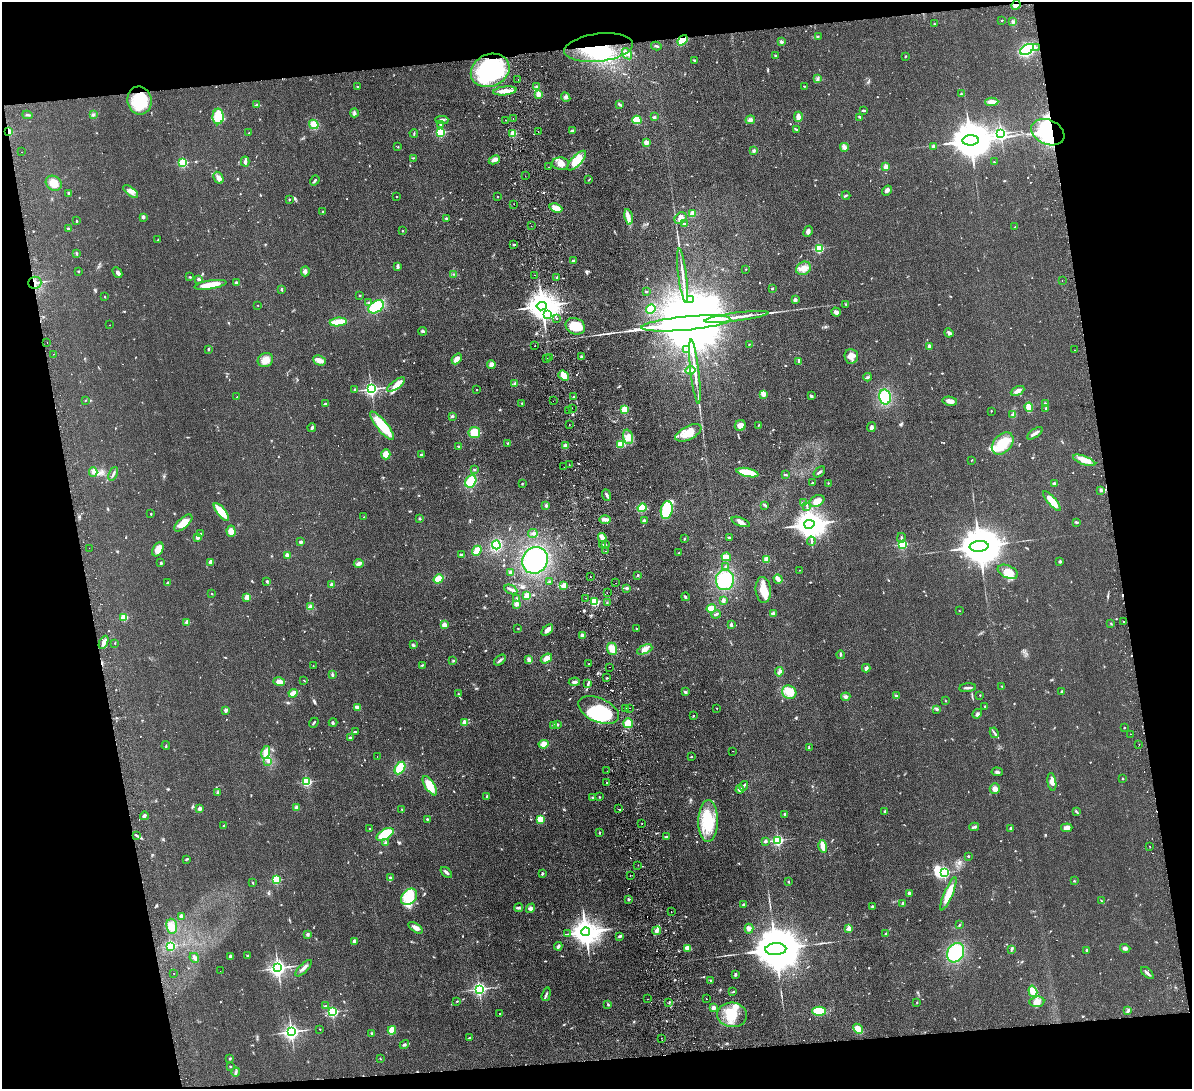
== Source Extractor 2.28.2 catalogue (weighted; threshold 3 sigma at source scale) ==
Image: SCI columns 57-4813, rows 258-4605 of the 4869 x 4754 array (HDU 1 of 3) = the unmasked area's bounding box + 8 px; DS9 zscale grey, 4 x 4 block average (1 PNG px = mean of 4 x 4 image px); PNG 1194 x 1091 px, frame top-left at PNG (2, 2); each listed source drawn as its Kron ellipse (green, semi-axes under 4 px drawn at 4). Shown black and unused: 20% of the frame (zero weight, under 2 of 3 exposures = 3% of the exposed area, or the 3 px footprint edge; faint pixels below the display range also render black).
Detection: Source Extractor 2.28.2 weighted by HDU 2 'WHT'. Background 0.0633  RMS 0.0093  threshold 0.042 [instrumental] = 3 sigma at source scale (4.5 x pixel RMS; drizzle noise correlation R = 1.50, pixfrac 1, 0.05/0.05 arcsec/px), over >= 5 px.
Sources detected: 899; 5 too faint to see at this stretch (4 x 4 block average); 15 inside a brighter object's white glare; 34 cosmic-ray / hot-pixel residue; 1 long thin detection or spike segment (spike, bleed or trail) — neither listed nor drawn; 6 coinciding with a brighter row at this scale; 33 inside a brighter listed object's ellipse — not listed separately; of the other 805, all 500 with FLUX_AUTO >= 3.02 (the completeness limit of this list) listed and drawn (305 fainter detections not listed), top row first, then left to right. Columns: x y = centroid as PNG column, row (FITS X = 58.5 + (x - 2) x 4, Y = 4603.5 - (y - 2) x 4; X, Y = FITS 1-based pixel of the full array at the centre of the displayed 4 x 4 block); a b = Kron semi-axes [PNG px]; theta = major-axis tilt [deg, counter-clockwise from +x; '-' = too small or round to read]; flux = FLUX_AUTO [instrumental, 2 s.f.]
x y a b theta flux
1016 5 5 4 - 27
1002 20 2 2 - 9.4
1013 22 3 3 - 9.3
934 24 3 2 - 4
818 37 3 2 - 3.2
682 40 6 3 50 120
781 42 2 2 - 14
656 46 5 2 - 7.6
599 47 34 14 7 280
1036 48 2 2 - 5.3
1027 49 7 4 33 370
627 54 6 4 -53 18
775 56 3 2 - 5.1
905 56 2 2 - 4
694 60 3 2 - 5.3
490 70 20 16 23 470
817 79 2 2 - 4.9
518 80 2 2 - 3.2
804 86 2 2 - 4.4
358 87 2 2 - 5.7
537 87 3 2 - 8.7
505 91 12 3 7 59
538 94 2 2 - 200
961 94 2 2 - 7.9
566 97 5 3 - 11
139 100 14 12 -80 240
992 102 6 3 2 39
620 104 4 2 - 6.7
257 105 4 3 - 8.8
864 110 3 2 - 8.8
354 113 4 3 - 10
27 115 5 2 - 7.5
93 115 3 3 - 7.8
218 116 8 5 89 180
654 117 3 3 - 7.2
798 117 5 3 - 38
860 117 4 2 - 6.4
513 119 2 2 - 18
442 120 6 4 2 19
505 120 2 2 - 4.1
637 120 4 4 - 92
750 120 5 4 - 17
314 124 5 4 - 73
441 125 2 2 - 5.9
796 129 2 2 - 12
572 130 3 2 - 4.7
9 132 3 2 - 85
440 132 2 2 - 590
538 132 2 2 - 4.1
1048 132 17 12 -23 520
249 133 3 2 - 6.9
414 133 4 2 - 4
1001 133 2 2 - 1500
513 134 2 2 - 220
970 140 8 5 5 23000
646 143 2 2 - 130
933 146 2 2 - 54
398 147 2 2 - 6.4
844 147 4 3 - 23
754 151 3 3 - 8.7
22 152 2 2 - 3.9
413 158 3 2 - 3.9
494 160 6 3 26 22
577 161 13 5 46 110
245 162 5 2 - 18
994 162 2 2 - 3.7
183 163 2 2 - 480
560 164 8 6 -3 43
548 167 2 2 - 8.3
886 167 2 2 - 150
525 176 2 2 - 3.5
218 178 6 4 -63 22
315 180 5 2 - 13
589 180 2 2 - 4.1
54 183 8 7 - 62
887 190 5 3 - 18
131 191 9 3 -37 25
69 194 3 2 - 8.1
846 195 4 2 - 6
396 196 2 2 - 4.7
497 197 2 2 - 7.9
289 199 2 2 - 3.5
514 204 2 2 - 4.6
556 208 6 4 -20 65
323 212 2 2 - 14
693 214 2 2 - 170
143 217 2 2 - 41
628 217 8 4 -80 29
446 218 2 2 - 7.6
681 218 6 5 - 30
77 221 2 2 - 5.4
684 224 3 2 - 7.7
531 226 2 2 - 5
1015 227 2 2 - 5.8
68 228 2 2 - 6
402 231 2 2 - 11
808 231 6 3 61 16
158 240 2 2 - 3.1
514 245 3 2 - 6.2
819 248 2 2 - 540
77 253 3 2 - 7
573 261 3 2 - 6.5
397 266 3 2 - 18
803 268 8 6 31 38
746 269 2 2 - 3.2
78 271 2 2 - 5.8
305 271 5 4 - 15
117 272 6 3 -47 14
454 274 3 2 - 3.2
535 275 2 2 - 5.4
683 276 27 2 -83 52
190 277 3 2 - 4.6
557 277 2 2 - 4.1
198 279 2 2 - 24
1062 280 2 2 - 4.7
35 283 6 6 - 31
236 283 4 2 - 7.1
210 285 16 3 9 100
772 288 2 2 - 12
281 289 3 2 - 7.1
646 292 2 2 - 13
360 295 2 2 - 3.5
105 297 2 2 - 5
691 299 2 2 - 3.5
795 300 2 2 - 31
369 303 3 2 - 7.6
846 304 2 2 - 4.6
258 305 2 2 - 4.6
542 306 5 4 - 12000
376 307 8 5 34 190
651 309 5 4 - 73
836 312 5 3 - 19
548 315 2 2 - 3.6
736 317 32 2 7 77
557 318 2 2 - 5.8
338 322 8 3 6 120
686 323 45 7 5 220000
110 325 2 2 - 7.2
575 326 10 8 -23 140
422 331 4 3 - 9.8
949 333 4 3 - 17
47 342 2 2 - 3
749 344 2 2 - 6.6
535 346 2 2 - 7.4
929 346 3 2 - 14
208 349 3 2 - 5.5
686 350 3 2 - 3.9
1074 350 2 2 - 3.5
53 354 2 2 - 4
851 356 7 7 - 51
549 357 2 2 - 26
581 357 3 2 - 6.5
547 358 2 2 - 5.5
457 359 6 4 49 34
265 360 8 7 - 54
319 361 6 4 -22 34
799 362 3 2 - 4.1
491 364 4 4 - 16
690 370 5 3 - 23
695 372 32 2 -83 68
564 376 6 4 -38 45
868 377 4 2 - 7.7
515 384 4 2 - 8.6
396 385 10 4 35 38
355 389 3 2 - 6.1
371 389 2 2 - 1700
476 390 2 2 - 4.7
1018 391 7 3 25 23
763 394 2 2 - 120
811 396 3 3 - 7.7
237 397 2 2 - 4.6
574 397 3 2 - 4.6
885 397 7 5 -78 200
86 400 2 2 - 3.3
553 401 2 2 - 9.1
950 401 7 4 -11 29
522 403 2 2 - 3.3
325 404 4 2 - 7.5
1045 404 3 2 - 9.2
1029 407 4 3 - 110
572 408 2 2 - 3.7
1046 408 2 2 - 22
624 409 2 2 - 230
569 411 2 2 - 7.4
991 411 2 2 - 6.5
1013 415 3 3 - 7.8
452 416 3 3 - 7.7
569 424 2 2 - 5.5
759 425 3 2 - 3.4
382 426 18 5 -50 190
740 426 6 5 - 41
312 427 4 2 - 12
871 427 5 3 - 15
474 433 6 5 - 80
688 433 14 6 27 89
1035 433 9 2 35 19
628 437 7 4 -74 30
508 443 2 2 - 3.8
621 444 3 3 - 68
1003 444 13 8 48 120
566 446 3 2 - 25
459 447 3 2 - 5.6
386 454 5 4 - 76
421 455 3 2 - 8.8
972 460 2 2 - 4.9
1084 460 12 4 -21 57
569 465 2 2 - 3.5
564 467 2 2 - 5.2
474 470 3 2 - 4.5
93 472 4 2 - 9.1
819 472 7 2 40 11
747 473 11 4 -12 150
113 474 7 2 66 9.9
785 474 2 2 - 3.7
471 481 6 5 - 120
812 483 2 2 - 13
828 483 2 2 - 7.5
1054 483 3 2 - 6.4
522 484 2 2 - 3.7
1101 490 2 2 - 8.3
607 495 6 3 -70 11
817 501 8 5 28 54
1052 501 13 3 -49 110
803 503 4 2 - 8
765 505 4 2 - 6.5
546 506 3 3 - 6.9
807 506 2 2 - 3.3
642 508 4 4 - 60
667 510 9 6 80 170
221 512 11 4 -51 120
151 514 2 2 - 3.7
364 517 3 2 - 3.4
419 518 3 2 - 5.1
605 520 6 2 -2 27
644 521 4 3 - 9.1
741 522 9 4 -21 24
1076 522 3 2 - 7.1
183 523 11 5 42 68
809 524 5 4 - 8600
231 531 5 4 - 37
200 533 2 2 - 5.4
533 533 5 3 - 9.6
197 537 2 2 - 61
602 537 4 3 - 42
729 537 3 2 - 5.2
901 538 5 2 - 8.8
684 539 2 2 - 3.9
811 541 4 2 - 7.4
301 542 2 2 - 12
605 544 3 2 - 4.6
902 544 2 2 - 640
496 545 4 4 - 170
603 545 2 2 - 4.8
979 546 9 5 4 29000
89 548 2 2 - 4.2
158 549 7 5 63 49
477 551 5 3 - 91
606 551 2 2 - 5.4
679 553 2 2 - 4.7
287 555 2 2 - 110
461 555 3 2 - 18
726 557 5 3 - 46
766 559 2 2 - 210
535 560 14 12 53 490
1060 561 3 3 - 7.8
211 562 2 2 - 97
161 563 3 2 - 6.9
359 564 5 3 - 22
726 567 3 3 - 6.9
799 570 2 2 - 3.7
510 572 2 2 - 17
1008 572 11 6 -24 81
638 575 2 2 - 23
590 576 2 2 - 5
438 579 5 4 - 74
778 579 5 2 - 33
725 580 10 9 - 270
267 581 3 2 - 6.7
550 582 2 2 - 4.4
168 583 3 2 - 6.3
616 583 2 2 - 4.1
332 585 2 2 - 90
564 586 2 2 - 160
627 588 2 2 - 38
511 589 7 2 -25 13
763 590 13 7 -85 79
607 593 2 2 - 3.2
212 594 2 2 - 3.9
527 596 4 3 - 54
247 597 2 2 - 130
685 597 4 2 - 8.8
517 598 3 2 - 6.6
586 598 2 2 - 3.7
723 600 2 2 - 51
594 602 2 2 - 490
607 603 2 2 - 3.8
517 604 4 3 - 20
310 606 4 2 - 9.9
711 609 5 3 - 75
959 611 2 2 - 5.3
773 613 4 3 - 9.4
716 614 5 2 - 11
124 617 2 2 - 270
1124 621 2 2 - 5.6
187 623 2 2 - 100
1111 624 3 2 - 3.5
444 625 2 2 - 140
731 625 4 2 - 14
518 628 2 2 - 3
636 629 2 2 - 5.1
547 630 7 3 43 25
582 636 4 3 - 21
104 642 7 3 65 24
115 643 2 2 - 8.9
413 645 4 3 - 8.8
612 649 6 5 - 53
645 649 8 3 23 21
841 655 4 2 - 4.7
546 658 6 4 36 35
500 660 7 2 40 12
529 660 4 3 - 26
453 661 3 2 - 4.1
589 664 2 2 - 3.5
422 665 4 2 - 5.3
313 666 2 2 - 4.2
610 667 2 2 - 5.2
866 668 4 3 - 14
779 672 5 3 - 12
332 675 4 2 - 8.1
607 678 2 2 - 6.9
304 681 3 2 - 3.2
279 682 6 4 -16 31
574 682 5 3 - 14
588 683 3 2 - 4.5
1002 686 2 2 - 6.4
968 688 8 2 5 18
685 692 3 2 - 9.4
789 692 7 6 - 44
1062 692 2 2 - 39
293 693 4 2 - 88
458 694 2 2 - 3.4
980 695 2 2 - 3.2
896 696 4 2 - 10
846 697 4 3 - 15
946 701 2 2 - 3.1
985 706 3 2 - 4.9
357 707 4 2 - 25
625 708 2 2 - 3.3
630 708 2 2 - 5.1
717 708 2 2 - 3.4
937 709 3 3 - 6.5
226 710 2 2 - 51
599 710 21 12 -24 470
977 714 5 3 - 16
693 716 2 2 - 9.8
333 722 4 2 - 5.7
314 723 5 2 - 7.6
464 723 2 2 - 160
628 723 5 4 - 76
557 724 3 2 - 5.6
554 725 2 2 - 27
1124 728 2 2 - 10
355 732 3 2 - 4.6
994 733 5 2 - 6.7
1130 734 2 2 - 9.2
350 738 3 3 - 7.2
544 744 5 3 - 52
1139 744 2 2 - 4.1
166 746 4 2 - 3.6
809 748 4 2 - 5.5
733 751 2 2 - 3.2
266 752 6 4 76 28
377 756 2 2 - 4.1
692 757 2 2 - 4.5
268 762 2 2 - 4.6
400 768 7 4 59 120
607 771 2 2 - 3.3
997 772 5 3 - 14
1123 779 3 2 - 4.2
306 782 2 2 - 580
1052 782 9 4 -81 32
607 783 4 2 - 6
430 786 11 4 -58 96
744 786 5 2 - 9.8
995 788 5 5 - 26
740 789 4 3 - 17
217 793 3 3 - 6.1
487 796 3 2 - 5.1
599 797 2 2 - 3.4
593 798 3 2 - 6.8
296 807 3 3 - 15
199 809 2 2 - 71
402 809 2 2 - 3.5
619 809 2 2 - 4.1
885 811 2 2 - 12
1077 812 3 2 - 4.9
785 814 2 2 - 25
144 816 4 2 - 12
427 819 2 2 - 12
540 819 4 3 - 68
708 821 21 10 89 210
642 824 2 2 - 4.2
224 826 3 2 - 5.8
974 827 5 2 - 9.3
370 828 2 2 - 7.4
1011 828 2 2 - 23
1067 828 6 4 6 30
599 833 2 2 - 16
385 834 9 5 31 170
137 836 4 2 - 7.4
667 836 3 2 - 5.8
778 840 2 2 - 870
765 841 2 2 - 20
385 843 2 2 - 32
823 846 6 3 -75 53
1150 847 2 2 - 12
968 856 2 2 - 17
187 859 3 2 - 5.7
638 865 2 2 - 3.3
446 872 7 3 -45 15
944 872 2 2 - 820
542 874 4 2 - 5.5
630 875 2 2 - 5
390 878 3 2 - 4.7
276 880 2 2 - 460
788 881 2 2 - 3.3
1074 881 2 2 - 4.3
253 883 2 2 - 5
909 893 2 2 - 66
948 894 18 4 67 110
409 897 9 6 45 130
628 900 2 2 - 5.2
1102 901 3 2 - 3.8
903 903 2 2 - 34
744 905 2 2 - 53
872 907 4 2 - 7
519 908 4 3 - 9.6
531 908 5 4 - 17
671 912 2 2 - 22
181 916 2 2 - 82
959 925 3 2 - 4
172 926 7 5 -82 39
415 928 8 4 -34 28
749 929 5 4 - 21
849 929 2 2 - 120
657 931 4 3 - 16
586 932 4 4 - 8500
568 934 3 2 - 4.8
885 934 2 2 - 3.2
307 935 3 3 - 10
620 936 3 3 - 7.2
354 941 2 2 - 51
170 946 2 2 - 570
558 946 4 2 - 13
688 948 4 4 - 33
1125 948 5 3 - 15
776 949 10 6 3 46000
1011 949 4 2 - 7.4
1086 950 2 2 - 18
956 953 10 8 61 300
247 955 3 2 - 4.5
230 956 2 2 - 64
194 958 5 2 - 13
278 968 3 3 - 2600
304 968 11 3 45 21
220 971 2 2 - 3.4
173 973 2 2 - 5.7
1147 973 7 2 -43 17
735 974 3 2 - 11
711 980 3 2 - 5.8
479 989 2 2 - 1600
1033 991 6 4 -73 53
733 992 4 2 - 4.7
546 994 7 2 73 9.4
647 999 2 2 - 3.8
706 999 2 2 - 3.7
457 1001 3 2 - 3.2
669 1002 3 2 - 3.2
917 1002 2 2 - 3.3
1037 1002 7 5 6 28
608 1004 3 2 - 6.1
325 1006 4 2 - 6.1
713 1008 2 2 - 83
819 1011 7 4 -1 170
1128 1011 4 2 - 10
332 1012 2 2 - 830
500 1014 2 2 - 4.6
732 1015 15 12 -6 140
320 1029 2 2 - 4.2
858 1029 6 3 -47 91
392 1030 4 4 - 51
291 1032 3 2 - 2300
371 1033 2 2 - 4.3
469 1038 4 2 - 7.3
661 1038 2 2 - 3.5
404 1045 5 3 - 8.4
230 1059 3 2 - 6.1
380 1059 3 2 - 3.3
230 1066 2 2 - 8.3
236 1072 4 2 - 9.1
Overlapping masked pixels (flux is a lower limit): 6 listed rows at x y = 1016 5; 682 40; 599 47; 9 132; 1048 132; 35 283
Diffuse or blended objects may show on this block-average render without a row.